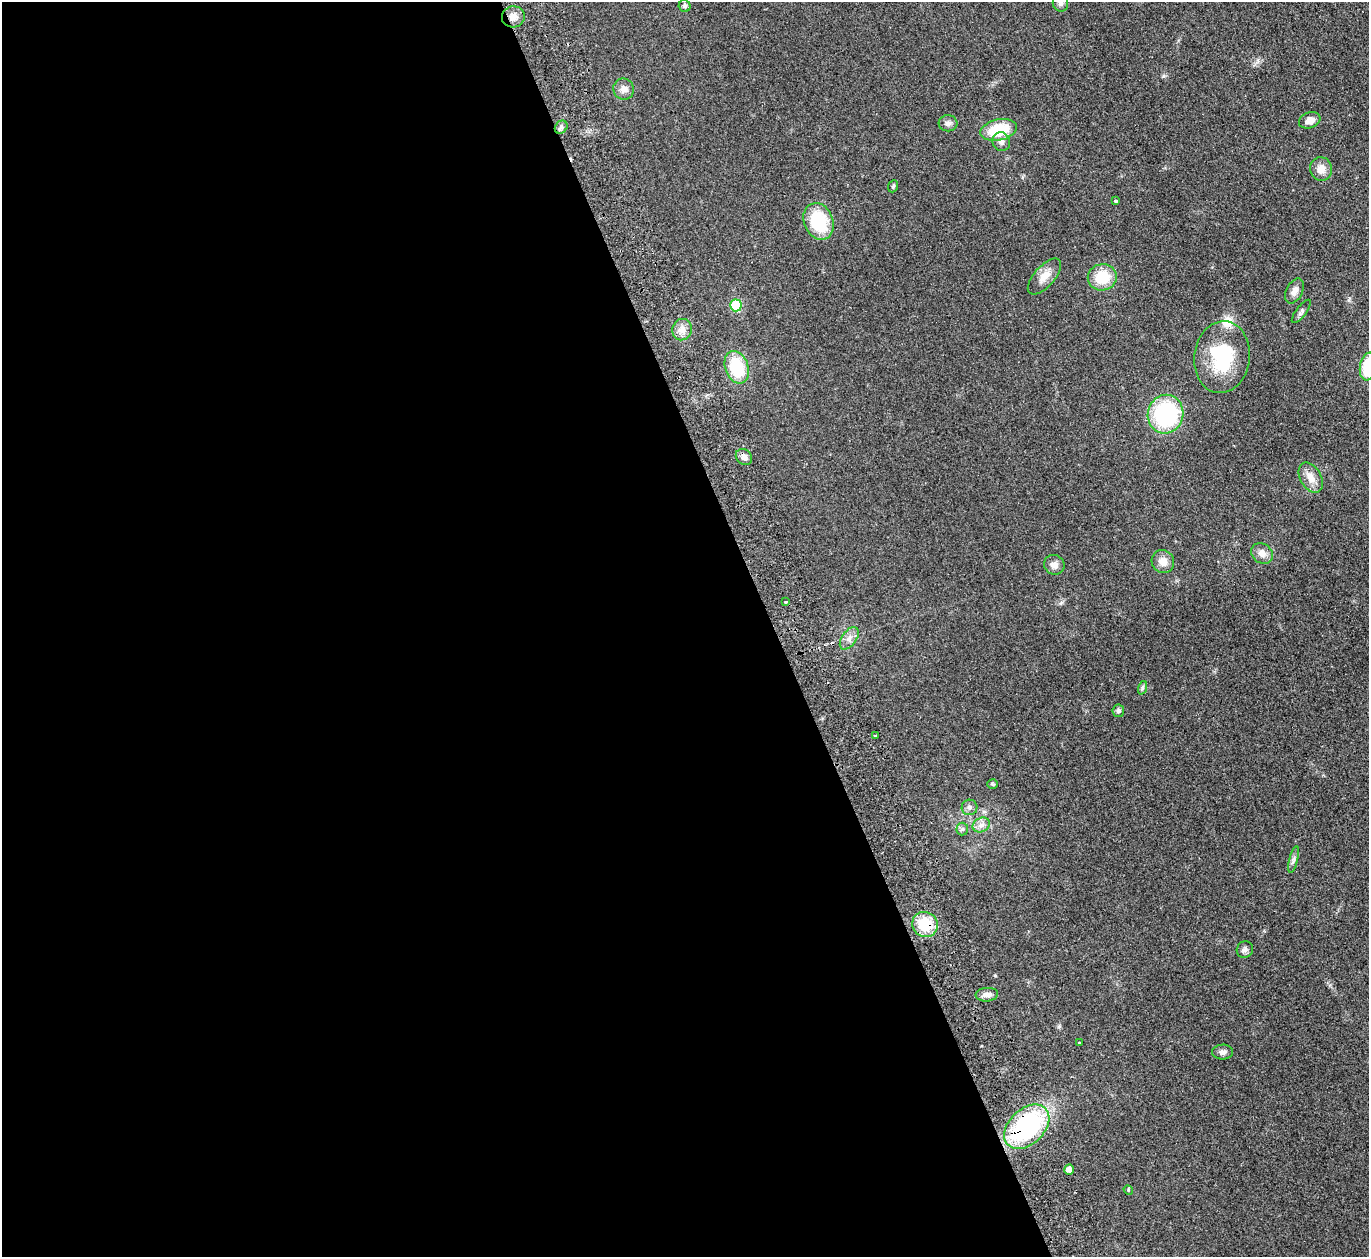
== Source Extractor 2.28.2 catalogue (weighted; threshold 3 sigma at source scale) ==
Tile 9 of 4 x 4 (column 1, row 3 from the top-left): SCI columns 55-1421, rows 1560-2814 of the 5577 x 5501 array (HDU 1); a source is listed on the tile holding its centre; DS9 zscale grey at full resolution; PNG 1371 x 1259 px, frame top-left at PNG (2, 2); each listed source drawn as its Kron ellipse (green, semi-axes under 4 px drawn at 4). Shown black and unused: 57% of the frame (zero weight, under 2 of 3 exposures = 3% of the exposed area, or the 3 px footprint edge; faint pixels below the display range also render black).
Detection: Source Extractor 2.28.2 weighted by HDU 2 'WHT'; one run over the whole footprint, this tile lists its part. Background 0.0847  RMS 0.0093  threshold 0.0421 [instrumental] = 3 sigma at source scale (4.5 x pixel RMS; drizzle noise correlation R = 1.50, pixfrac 1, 0.05/0.05 arcsec/px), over >= 5 px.
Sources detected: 47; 1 inside a brighter listed object's ellipse — not listed separately; the other 46 listed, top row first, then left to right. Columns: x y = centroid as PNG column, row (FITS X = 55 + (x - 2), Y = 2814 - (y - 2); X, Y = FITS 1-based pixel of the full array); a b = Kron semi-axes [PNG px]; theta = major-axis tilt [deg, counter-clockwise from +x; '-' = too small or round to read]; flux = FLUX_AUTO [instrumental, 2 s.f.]
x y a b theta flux
1060 3 8 7 - 2.8
685 6 6 6 - 2.2
513 17 11 10 - 7.2
624 89 10 10 - 5.3
1310 120 11 8 20 7.3
948 123 9 8 - 3.4
561 127 7 6 - 2.3
998 130 18 10 13 34
1001 142 9 8 - 4
1321 169 12 11 - 8.3
893 186 6 4 68 1.3
1115 201 3 3 - 1.4
819 221 19 14 -68 44
1044 277 22 10 48 9.7
1102 277 14 13 - 27
1294 291 13 8 62 5.8
736 305 6 5 - 49
1301 311 14 5 53 2.6
682 330 10 9 - 6.5
1222 357 36 27 84 60
737 367 17 11 -70 40
1368 367 14 8 79 40
1166 414 19 17 76 90
744 457 9 7 -43 3.9
1311 478 16 10 -61 9.1
1262 553 12 9 -33 6.5
1163 562 12 11 - 8
1054 565 10 9 - 5.5
786 602 3 3 - 2.6
849 638 13 7 55 5.4
1142 688 7 4 72 1.6
1118 711 6 6 - 2.3
875 735 3 2 - 0.69
993 784 5 4 - 1.1
969 807 8 7 - 2.9
981 825 9 7 28 4.3
962 829 6 6 - 1.7
1294 859 14 3 77 2.5
925 924 13 12 - 28
1245 949 8 8 - 2.8
987 995 11 7 5 4.2
1080 1043 3 3 - 3.2
1223 1052 10 7 1 3.5
1027 1127 26 17 43 130
1069 1170 5 5 - 5.5
1128 1190 5 4 - 1
Overlapping masked pixels (flux is a lower limit): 3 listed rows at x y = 513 17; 925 924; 1027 1127
Isophote crosses this tile's border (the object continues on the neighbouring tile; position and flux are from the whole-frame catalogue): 2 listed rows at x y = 1060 3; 1368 367
Unlisted compact peaks at least as high as the median listed source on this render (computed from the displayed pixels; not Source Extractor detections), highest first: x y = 1059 1026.